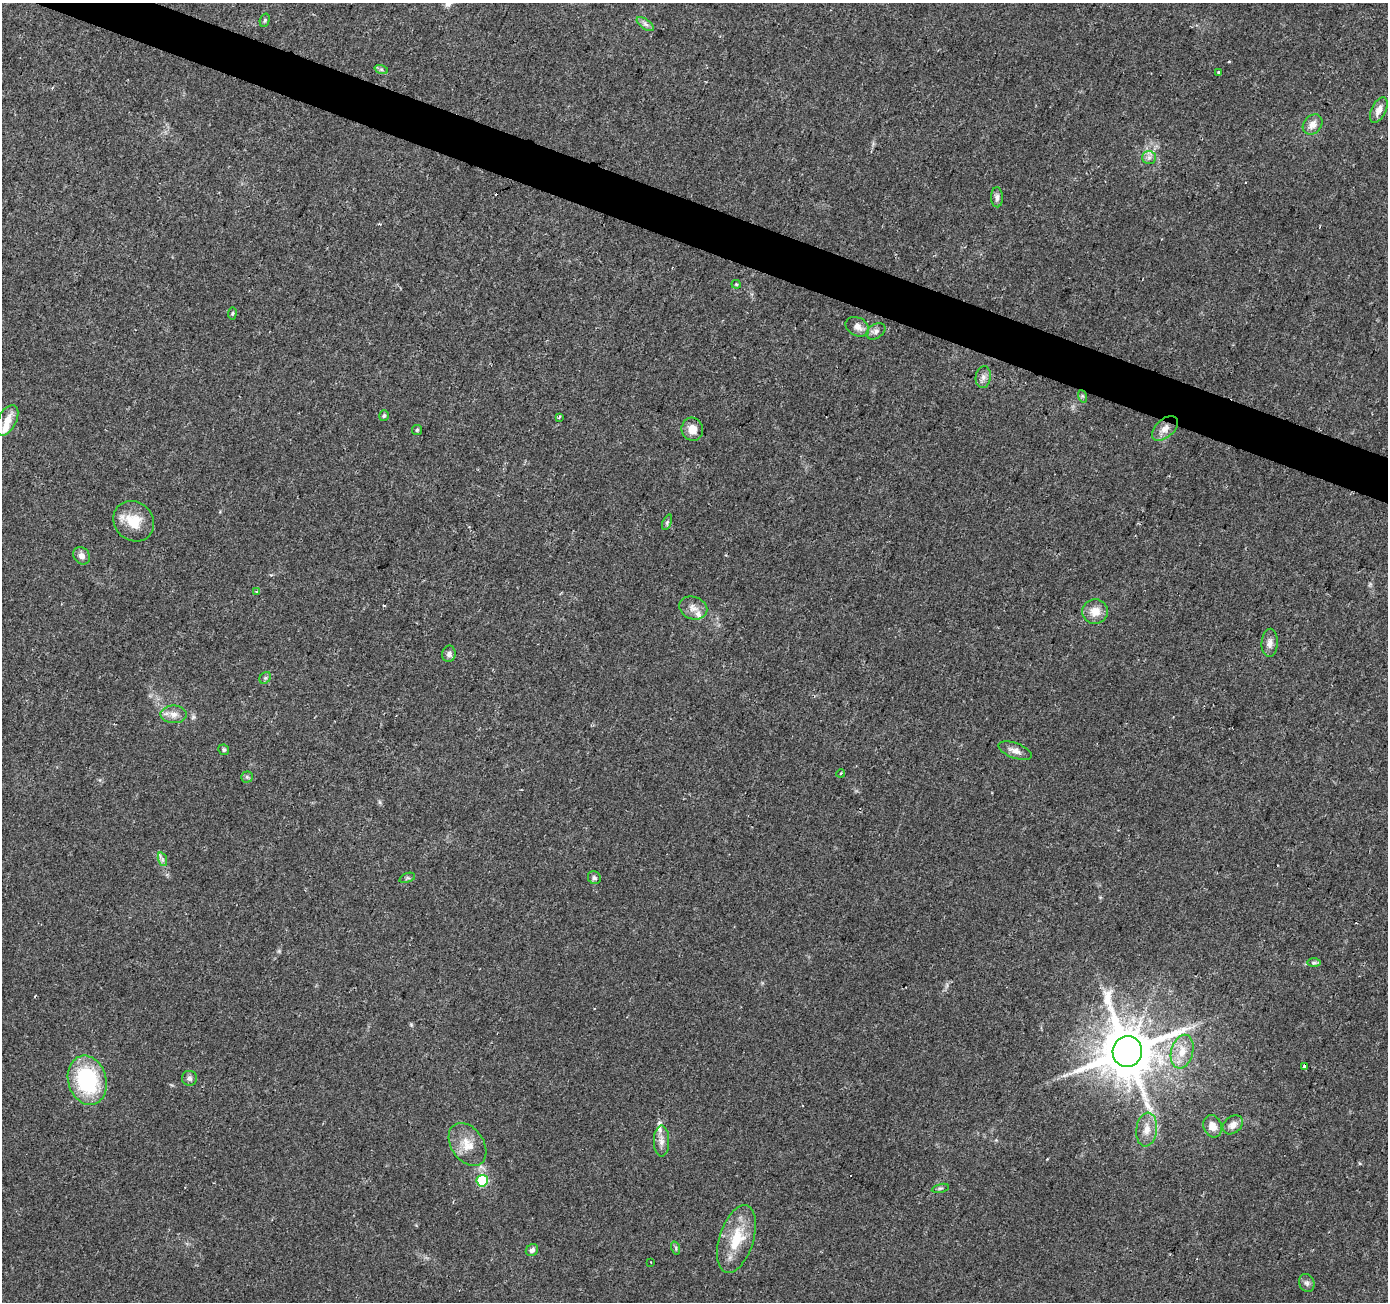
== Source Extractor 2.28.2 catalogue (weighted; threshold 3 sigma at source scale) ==
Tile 11 of 4 x 4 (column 3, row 3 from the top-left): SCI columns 2773-4158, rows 1510-2809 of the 5551 x 5684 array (HDU 1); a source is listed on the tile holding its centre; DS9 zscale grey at full resolution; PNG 1390 x 1304 px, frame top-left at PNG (2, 3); each listed source drawn as its Kron ellipse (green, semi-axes under 4 px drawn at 4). Shown black and unused: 3% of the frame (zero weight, under 2 of 3 exposures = <1% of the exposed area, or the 3 px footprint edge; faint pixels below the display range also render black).
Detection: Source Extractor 2.28.2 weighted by HDU 2 'WHT'; one run over the whole footprint, this tile lists its part. Background 0.0336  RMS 0.0034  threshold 0.0155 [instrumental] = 3 sigma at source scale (4.5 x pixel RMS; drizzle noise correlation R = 1.50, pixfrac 1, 0.0396/0.0396 arcsec/px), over >= 5 px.
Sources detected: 60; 2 cosmic-ray / hot-pixel residue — neither listed nor drawn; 3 inside a brighter listed object's ellipse — not listed separately; the other 55 listed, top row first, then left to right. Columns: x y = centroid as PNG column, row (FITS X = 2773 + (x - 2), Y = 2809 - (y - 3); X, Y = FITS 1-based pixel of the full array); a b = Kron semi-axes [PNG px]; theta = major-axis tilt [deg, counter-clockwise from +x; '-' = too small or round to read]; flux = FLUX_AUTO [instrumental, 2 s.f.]
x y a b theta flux
265 20 7 4 73 0.58
645 24 10 5 -35 1.2
381 69 7 4 -19 0.7
1219 72 3 3 - 1.1
1379 110 14 7 64 3
1312 124 11 8 48 2.9
1149 157 7 6 - 1.2
997 197 10 6 -88 1.3
736 284 4 4 - 0.38
232 314 6 4 82 0.48
857 327 12 9 -27 2.4
876 331 10 7 33 1.4
983 377 11 7 81 1.7
1082 396 6 4 -71 0.53
384 416 5 5 - 0.63
559 417 3 3 - 1.5
7 420 16 9 62 4.6
1165 428 15 9 42 3.2
692 429 11 11 - 3.6
417 430 5 5 - 0.48
134 521 21 19 -42 8.5
667 522 8 4 67 0.65
82 556 9 7 -48 1.8
257 592 3 3 - 1.3
693 608 14 11 -20 2.8
1095 611 13 12 - 4.3
1270 643 14 8 86 2
449 654 8 6 78 1.2
265 678 6 5 - 0.7
174 714 13 9 0 2.6
224 750 5 5 - 0.64
1015 751 17 7 -21 2.3
841 773 4 3 - 0.36
247 777 5 5 - 0.64
162 859 7 4 -72 0.79
407 878 8 4 19 0.61
594 878 7 6 - 0.85
1314 963 7 4 1 0.68
1127 1052 15 14 - 2300
1182 1052 17 11 74 5.4
1305 1066 4 3 - 2.6
189 1078 7 7 - 1.2
87 1080 25 19 -74 33
1233 1125 11 8 39 2.3
1213 1126 11 9 -68 3.2
1147 1129 17 10 83 4
661 1141 16 7 -90 2.4
467 1144 23 16 -55 6.4
482 1181 6 5 - 23
940 1188 8 3 13 0.54
736 1239 35 17 72 13
676 1248 7 4 -72 0.52
532 1250 6 5 - 1.3
651 1262 2 2 - 0.26
1307 1283 9 7 -64 1.2